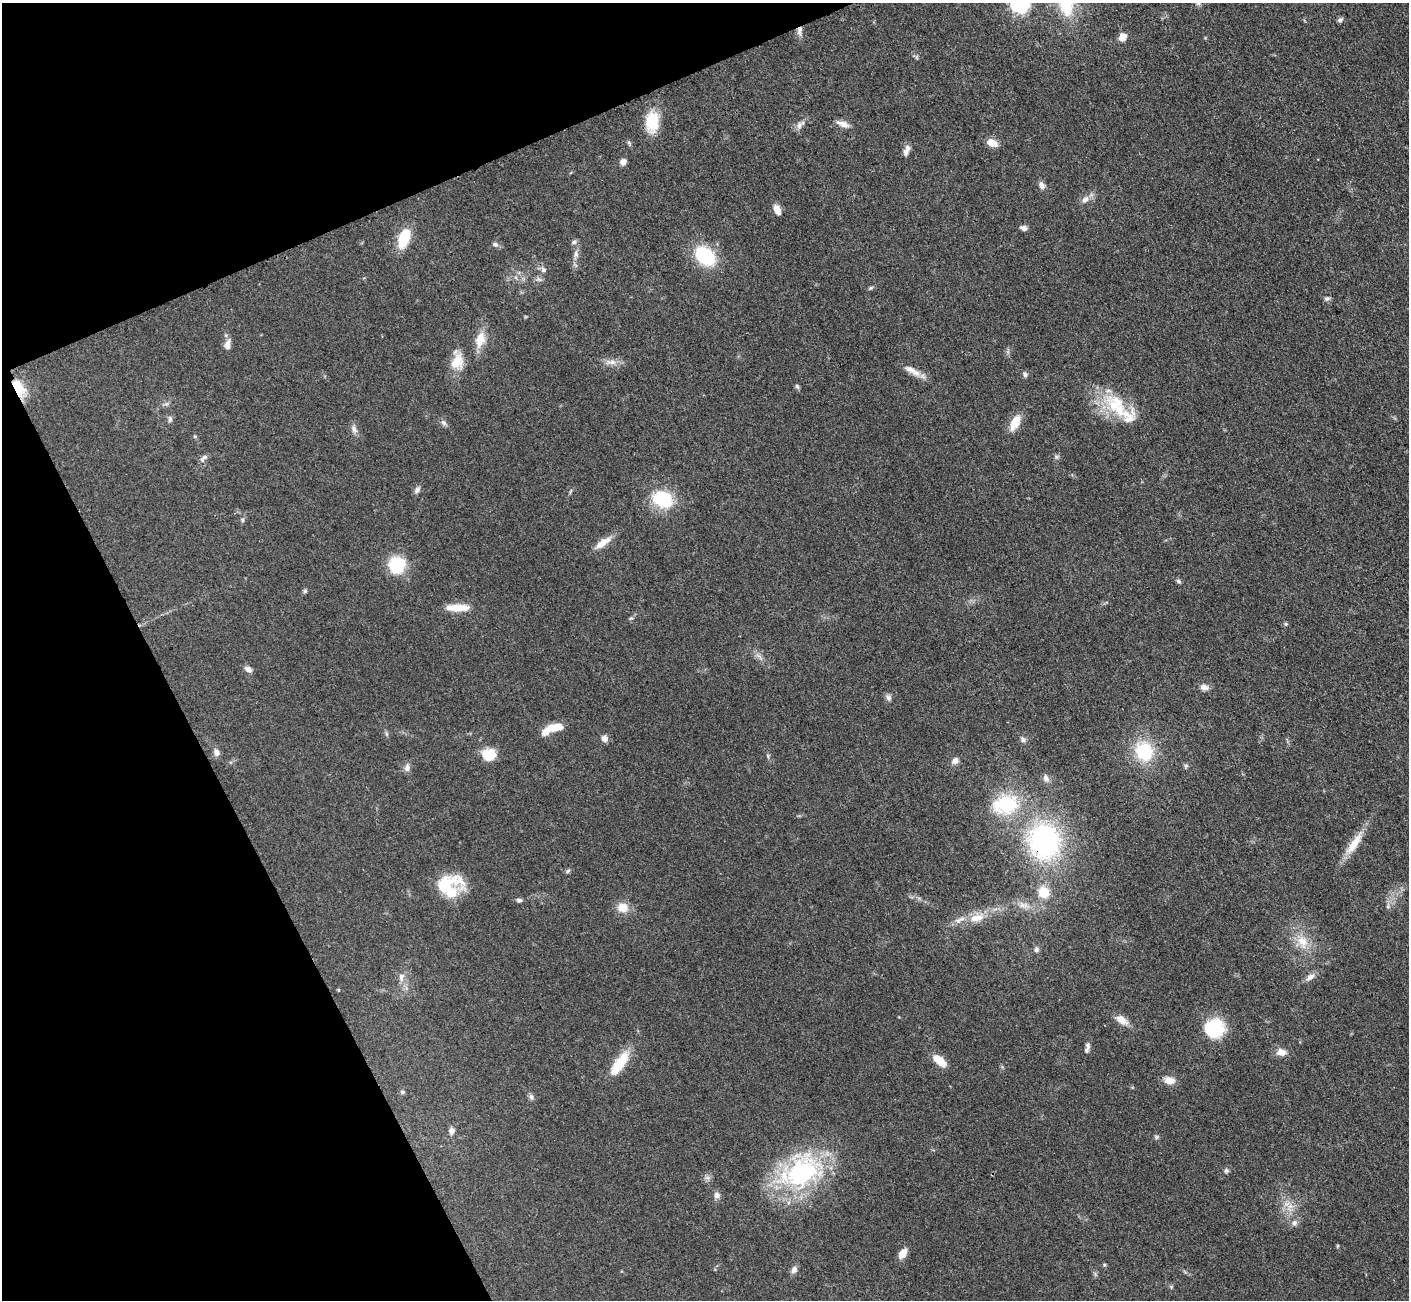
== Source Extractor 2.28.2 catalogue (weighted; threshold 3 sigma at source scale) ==
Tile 5 of 4 x 4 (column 1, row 2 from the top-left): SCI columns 17-1423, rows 2892-4189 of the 5660 x 5649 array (HDU 1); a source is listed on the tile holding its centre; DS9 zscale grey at full resolution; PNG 1411 x 1302 px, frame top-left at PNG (2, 3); no overlay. Shown black and unused: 21% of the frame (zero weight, under 3 of 4 exposures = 2% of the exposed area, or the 3 px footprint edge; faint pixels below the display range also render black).
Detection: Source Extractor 2.28.2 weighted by HDU 2 'WHT'; one run over the whole footprint, this tile lists its part. Background 0.0466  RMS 0.0052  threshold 0.0235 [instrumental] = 3 sigma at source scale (4.5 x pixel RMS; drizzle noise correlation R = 1.50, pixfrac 1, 0.05/0.05 arcsec/px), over >= 5 px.
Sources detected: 104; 2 inside a brighter object's white glare — not listed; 2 inside a brighter listed object's ellipse — not listed separately; the other 100 listed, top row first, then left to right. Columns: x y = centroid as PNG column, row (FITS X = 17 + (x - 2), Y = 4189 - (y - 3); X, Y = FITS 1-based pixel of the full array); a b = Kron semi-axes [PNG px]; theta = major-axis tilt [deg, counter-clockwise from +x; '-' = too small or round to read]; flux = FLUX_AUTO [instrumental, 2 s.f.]
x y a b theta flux
1198 3 7 6 - 1.3
1018 4 8 7 - 150
1340 20 8 5 32 1.2
800 30 13 6 85 2.7
1122 37 7 6 - 6.2
652 122 26 16 85 14
843 124 17 7 -21 3.6
799 125 11 7 65 2.5
992 143 11 7 -20 5.9
906 152 12 8 79 2.5
623 162 7 6 - 2.9
1041 185 10 7 -62 2.3
1085 199 11 7 43 2.8
777 210 10 6 -63 4.9
1024 228 8 5 -21 2
404 238 20 10 72 17
574 242 8 5 16 1.3
495 244 9 6 -11 1.5
576 254 10 6 89 2
705 256 20 14 -43 33
543 270 8 6 -37 1.6
871 288 6 4 22 0.85
1327 298 8 6 23 1.3
480 339 20 11 74 8.4
227 344 14 7 77 3.1
457 362 20 14 71 10
611 362 16 7 -7 3.7
912 370 26 8 -30 5.4
1025 374 7 6 - 1.2
797 386 7 5 -70 1
18 388 23 11 -60 12
166 404 7 4 18 1
1115 404 31 24 -48 25
170 419 9 6 -90 1.4
1015 422 16 8 60 9.3
443 423 9 6 -41 1.5
354 429 12 7 -64 2.3
195 436 5 4 - 0.72
205 457 10 6 34 1.7
1056 457 6 6 - 1.1
417 490 10 6 54 1.8
662 499 24 18 -26 26
243 520 6 4 90 0.82
603 543 24 8 35 6.1
397 565 17 16 - 22
1178 581 7 5 -29 1
305 591 5 5 - 0.86
458 608 30 8 0 8.5
631 618 6 4 39 0.81
1285 624 6 5 - 0.77
759 656 12 4 -42 2
248 669 10 6 -29 2.1
1204 687 11 8 -11 2.7
889 697 8 7 - 1.6
553 728 23 7 20 13
604 738 8 7 - 2.4
1023 739 9 5 -64 1.4
1144 751 17 15 -62 29
217 752 9 7 -71 2.6
488 755 14 13 - 11
768 756 6 4 -71 0.74
955 761 9 8 - 2.5
1186 766 6 5 - 0.91
407 768 10 7 72 2.3
1046 778 10 7 -59 2.2
1006 804 28 21 15 33
1044 841 39 34 -77 87
1354 843 37 10 56 11
568 871 6 5 - 0.92
444 885 39 17 21 24
1043 892 9 8 - 13
519 900 7 5 -6 1.3
1023 905 15 8 -5 4.1
1388 906 5 5 - 0.89
623 907 13 12 - 6.7
977 917 21 11 17 8.5
1302 942 21 14 -57 9.6
1036 949 8 6 -86 1.5
401 977 12 7 86 3
1310 977 13 7 34 2.9
1122 1020 17 9 -35 4.8
1214 1028 22 20 16 25
1088 1046 11 6 -85 1.9
1281 1052 12 9 -1 4.2
940 1061 15 6 -40 12
619 1064 35 12 56 15
1169 1080 13 9 -11 4.7
402 1092 6 5 - 0.87
531 1097 8 6 -72 1.5
452 1131 9 7 76 2.2
1156 1137 6 5 - 0.87
1226 1171 6 6 - 1
802 1173 52 38 34 78
707 1178 7 4 -1 1.3
717 1195 8 8 - 2.2
1290 1207 12 6 62 3.5
1294 1223 8 7 - 1.8
903 1254 10 7 58 5.5
1104 1265 5 4 - 0.58
794 1270 9 7 71 2.2
Overlapping masked pixels (flux is a lower limit): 3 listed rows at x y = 800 30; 18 388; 1044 841
Isophote crosses this tile's border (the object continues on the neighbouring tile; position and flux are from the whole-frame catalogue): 2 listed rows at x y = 1198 3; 1018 4